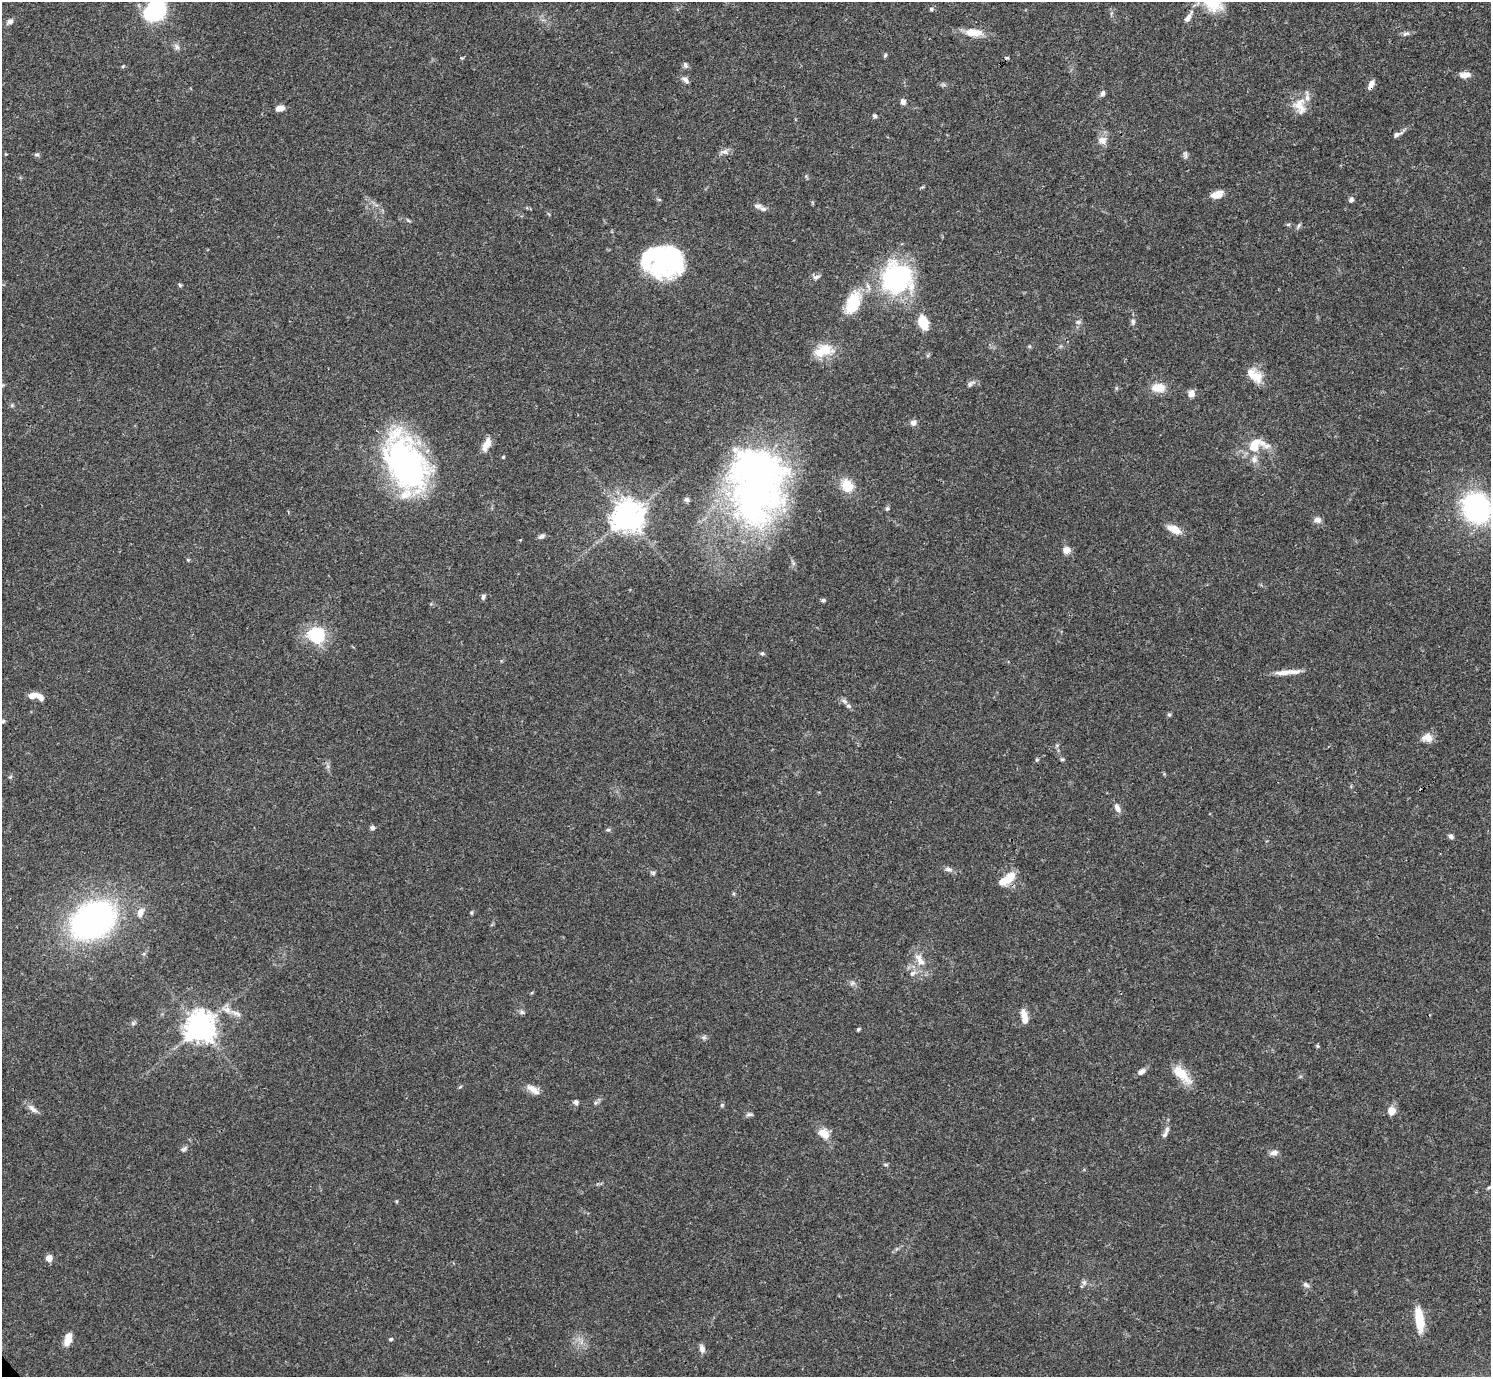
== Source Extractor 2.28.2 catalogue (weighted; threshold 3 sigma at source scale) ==
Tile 10 of 4 x 4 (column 2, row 3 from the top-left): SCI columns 1491-2979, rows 1534-2908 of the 5961 x 5958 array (HDU 1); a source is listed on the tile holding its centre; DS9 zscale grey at full resolution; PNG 1493 x 1379 px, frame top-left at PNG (2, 2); no overlay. Shown black and unused: <1% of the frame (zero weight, under 3 of 4 exposures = <1% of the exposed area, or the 3 px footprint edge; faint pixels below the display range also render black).
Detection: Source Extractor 2.28.2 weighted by HDU 2 'WHT'; one run over the whole footprint, this tile lists its part. Background 0.0413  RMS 0.0026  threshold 0.0118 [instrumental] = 3 sigma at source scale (4.5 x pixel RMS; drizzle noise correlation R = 1.50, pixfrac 1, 0.05/0.05 arcsec/px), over >= 5 px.
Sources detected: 135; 4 inside a brighter object's white glare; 1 cosmic-ray / hot-pixel residue — not listed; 13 inside a brighter listed object's ellipse — not listed separately; the other 117 listed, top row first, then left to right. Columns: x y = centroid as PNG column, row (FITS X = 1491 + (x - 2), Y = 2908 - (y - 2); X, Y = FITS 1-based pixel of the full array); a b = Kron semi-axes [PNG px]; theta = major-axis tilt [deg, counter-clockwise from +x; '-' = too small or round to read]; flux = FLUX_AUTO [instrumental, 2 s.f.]
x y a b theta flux
1212 2 25 17 -43 9.1
931 9 6 5 - 0.44
156 10 16 12 44 35
1188 18 12 6 57 1.3
10 21 8 6 25 0.96
973 32 20 11 -6 3.8
1406 34 10 5 12 0.78
177 47 10 6 -55 0.91
885 55 6 5 - 0.37
685 65 7 5 -72 0.69
123 66 5 3 - 0.28
1465 75 13 7 3 1.9
685 80 11 6 -42 1
1371 84 11 5 67 1.6
1103 93 8 5 58 0.7
903 102 7 6 - 0.99
1300 106 23 16 -78 4.2
280 108 10 6 7 1.7
875 116 6 5 - 0.45
1397 134 13 5 26 0.99
1102 140 13 10 -9 1.8
724 152 11 7 3 1.2
1185 154 10 5 -78 0.7
37 155 7 5 -4 0.49
1217 194 15 8 20 2.5
659 200 6 4 -19 0.33
1351 200 8 6 60 0.71
757 206 11 5 -5 0.92
408 220 8 3 -30 0.38
1288 224 6 4 2 0.37
1299 225 8 4 55 0.52
662 261 43 22 79 20
816 277 10 6 19 0.9
897 278 37 37 - 34
180 285 5 5 - 0.37
853 303 31 16 66 9.3
923 322 13 9 -71 6
1078 322 6 6 - 0.64
1133 322 8 6 -82 0.74
823 350 25 14 18 6
1256 377 18 15 -4 4.1
971 383 13 6 32 0.94
1158 387 16 10 1 4
1191 394 7 6 - 2.1
913 423 8 7 - 1
487 444 17 8 65 2.8
1253 447 14 11 -2 3.8
503 457 4 4 - 0.28
1254 459 10 9 - 1.5
406 463 61 36 -66 72
754 485 86 58 89 130
847 486 17 13 -55 5.3
687 499 7 6 - 0.61
1477 508 20 17 -65 60
887 509 7 4 62 0.48
627 517 10 9 - 370
1317 520 10 8 -14 1.2
1174 529 16 8 -24 3.2
541 536 8 6 24 0.84
1066 550 9 8 - 1.8
188 560 6 3 -19 0.28
483 597 7 4 74 0.64
823 600 6 5 - 0.45
316 635 17 16 - 13
762 653 6 5 - 0.44
1284 672 26 7 4 2.6
33 696 11 6 14 2.2
844 701 9 4 -36 0.76
1169 715 6 5 - 0.39
3 721 5 4 - 0.4
1427 737 14 11 -6 2.2
1062 759 5 5 - 0.36
1037 760 5 4 - 0.33
10 777 6 4 42 0.34
1117 808 11 6 -60 1.4
372 828 6 6 - 0.65
608 830 6 4 0 0.38
1451 837 7 5 -54 0.72
948 869 10 6 -16 0.96
653 873 7 5 -26 0.49
1010 877 16 10 56 3.7
140 912 12 7 70 1.9
471 913 4 4 - 0.38
93 920 34 26 30 110
920 960 22 10 -60 3.5
912 973 8 7 - 1.1
852 983 8 4 45 0.58
227 1010 13 8 -25 1.9
522 1012 7 5 -44 0.56
1024 1014 11 8 -73 2.2
133 1023 6 5 - 0.45
200 1027 10 10 - 290
858 1029 5 3 - 0.41
704 1037 7 4 0 0.54
1317 1046 6 4 -89 0.33
1141 1072 9 6 42 1.2
1181 1074 29 11 -43 5.7
532 1089 17 9 -25 2.1
576 1102 7 5 -52 0.78
596 1103 7 6 - 0.59
722 1105 5 5 - 0.37
33 1109 16 7 -41 1.5
1392 1111 9 9 - 2.3
749 1114 9 5 0 0.62
1167 1130 10 6 65 0.91
824 1134 13 9 -40 3.4
184 1149 11 5 40 0.73
1274 1153 11 7 8 1.1
886 1165 6 4 -18 0.34
1489 1187 6 4 38 0.4
49 1258 6 6 - 2.3
1084 1282 7 4 18 0.55
1306 1285 9 6 -25 0.77
1419 1320 28 9 -83 6.3
68 1339 14 8 74 3.1
391 1339 5 4 - 0.38
702 1349 10 6 -71 1.1
Overlapping masked pixels (flux is a lower limit): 1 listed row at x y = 1371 84
Isophote crosses this tile's border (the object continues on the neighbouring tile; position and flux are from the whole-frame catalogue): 3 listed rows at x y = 1212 2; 156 10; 1477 508